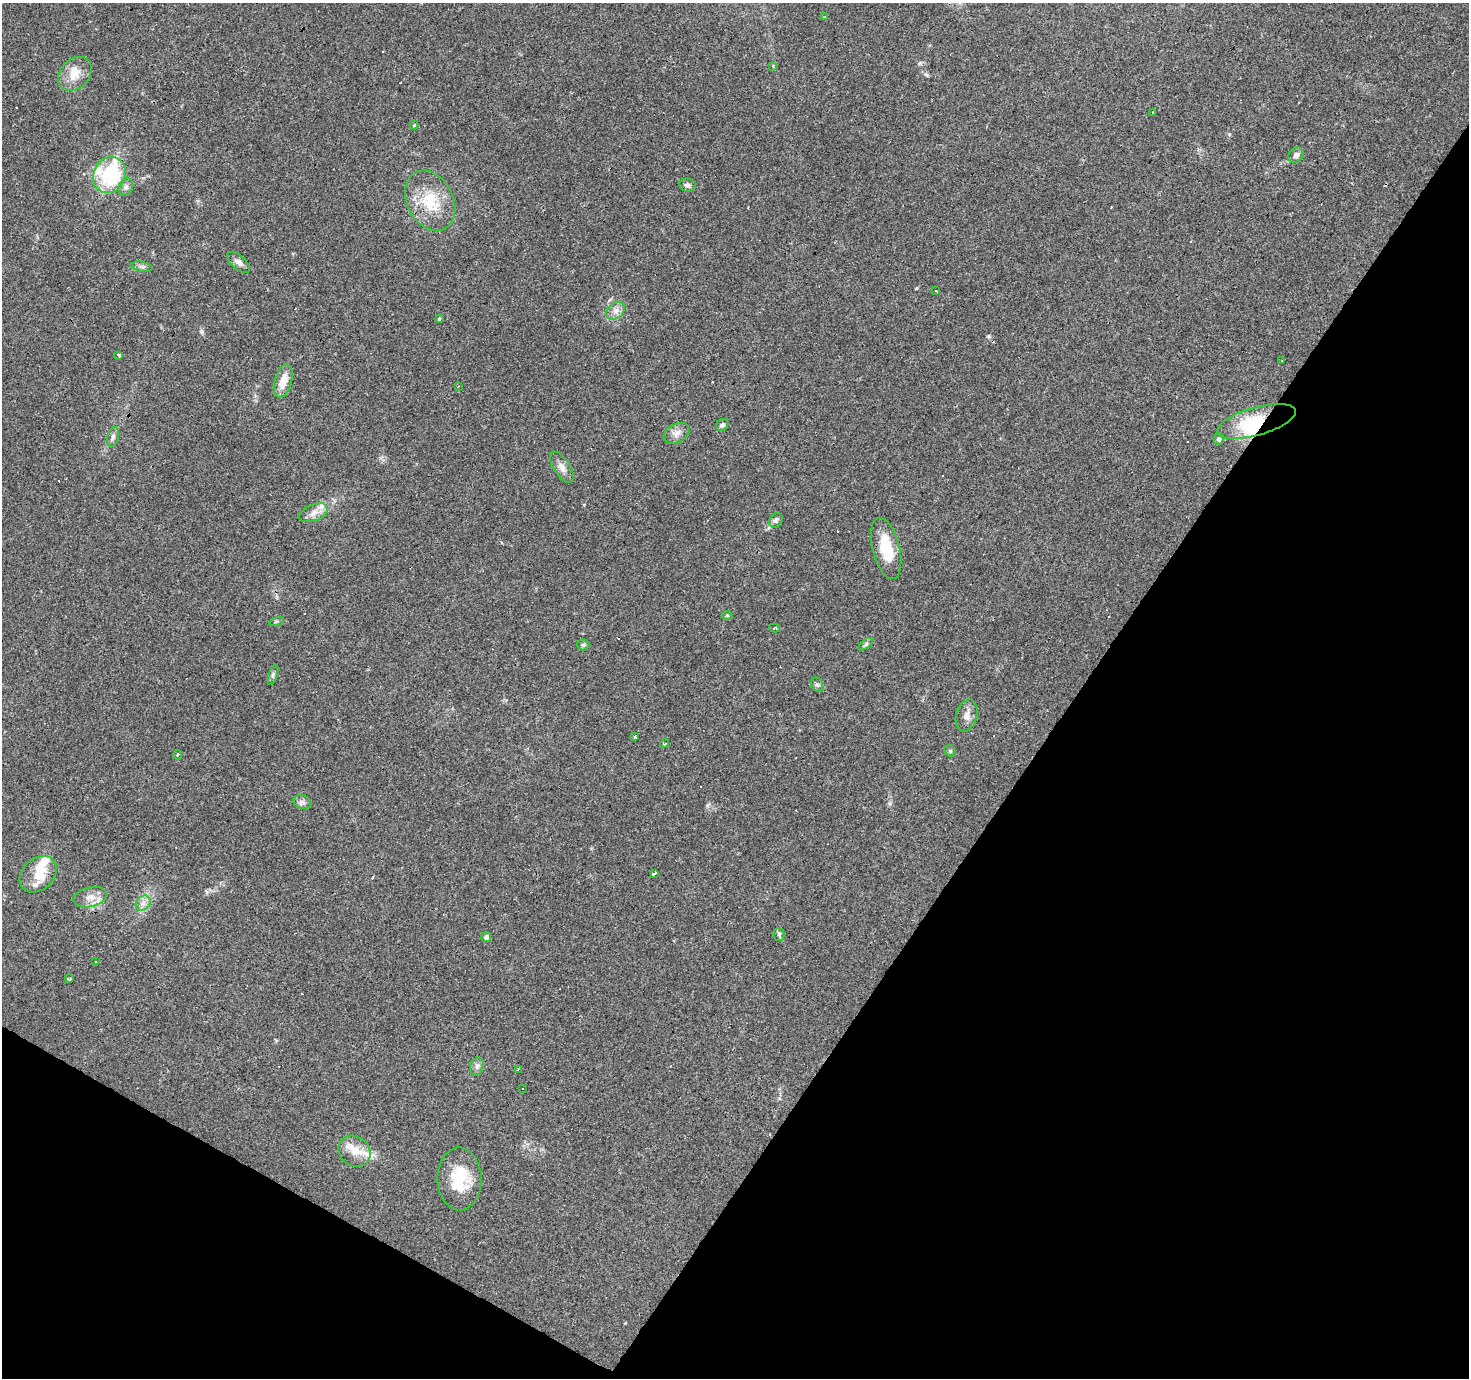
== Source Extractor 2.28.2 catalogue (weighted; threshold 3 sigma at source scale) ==
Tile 15 of 4 x 4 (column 3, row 4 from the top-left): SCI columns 2938-4404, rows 254-1629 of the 5871 x 5941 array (HDU 1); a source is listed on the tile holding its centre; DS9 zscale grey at full resolution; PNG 1471 x 1380 px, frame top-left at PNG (2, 3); each listed source drawn as its Kron ellipse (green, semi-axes under 4 px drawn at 4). Shown black and unused: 32% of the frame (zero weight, under 3 of 4 exposures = <1% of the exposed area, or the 3 px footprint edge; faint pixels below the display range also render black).
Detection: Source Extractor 2.28.2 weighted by HDU 2 'WHT'; one run over the whole footprint, this tile lists its part. Background 0.0408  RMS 0.0038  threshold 0.017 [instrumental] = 3 sigma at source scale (4.5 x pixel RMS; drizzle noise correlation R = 1.50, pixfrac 1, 0.0396/0.0396 arcsec/px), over >= 5 px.
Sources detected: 82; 1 inside a brighter object's white glare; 19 cosmic-ray / hot-pixel residue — neither listed nor drawn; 8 inside a brighter listed object's ellipse — not listed separately; the other 54 listed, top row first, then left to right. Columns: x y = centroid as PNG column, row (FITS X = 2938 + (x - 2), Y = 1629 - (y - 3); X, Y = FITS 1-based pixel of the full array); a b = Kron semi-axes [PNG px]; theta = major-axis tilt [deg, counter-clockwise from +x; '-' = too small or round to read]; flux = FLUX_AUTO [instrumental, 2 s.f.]
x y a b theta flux
825 17 3 3 - 1.2
773 66 4 3 - 0.59
75 74 19 14 46 6.1
1153 112 3 3 - 1.1
414 125 4 4 - 0.35
1296 155 8 7 - 1.6
110 175 18 16 65 34
687 185 8 6 -16 1.3
126 187 9 7 71 1.4
430 201 32 23 -63 15
238 262 14 6 -41 1.8
142 267 10 5 -11 1
936 290 3 3 - 1.5
616 311 10 7 39 2.2
440 319 3 3 - 3.9
119 355 3 3 - 6.1
1282 361 3 2 - 0.32
283 381 17 8 74 5.8
458 386 3 2 - 0.34
1256 421 40 14 16 23
722 425 7 5 43 0.99
677 433 14 9 28 2.5
113 437 10 5 75 1.1
1219 439 5 5 - 1
562 467 18 8 -56 2.7
314 513 15 8 22 2.9
776 520 8 6 58 1
886 548 31 13 -76 13
727 615 5 3 - 0.46
277 621 7 3 19 0.52
774 628 5 3 - 0.5
866 644 9 4 36 0.8
583 645 6 6 - 0.66
273 675 10 4 73 0.91
817 685 7 6 - 0.88
967 715 16 10 74 3
635 737 4 3 - 0.47
665 744 5 3 - 0.41
950 751 6 5 - 0.61
177 754 5 3 - 0.42
302 802 9 6 -16 1.3
38 874 21 15 43 7.7
655 874 3 3 - 8.5
90 897 17 9 13 3.6
143 903 8 6 46 1.7
779 934 6 5 - 0.68
486 937 5 5 - 1.2
96 962 3 3 - 1.3
69 979 4 3 - 0.86
477 1066 9 6 74 1.3
518 1069 3 2 - 0.43
523 1088 3 3 - 0.96
354 1151 17 14 -39 5.6
459 1179 31 22 -89 15
Overlapping masked pixels (flux is a lower limit): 1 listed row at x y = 1256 421
Unlisted compact peaks at least as high as the median listed source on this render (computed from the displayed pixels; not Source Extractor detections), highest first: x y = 202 331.